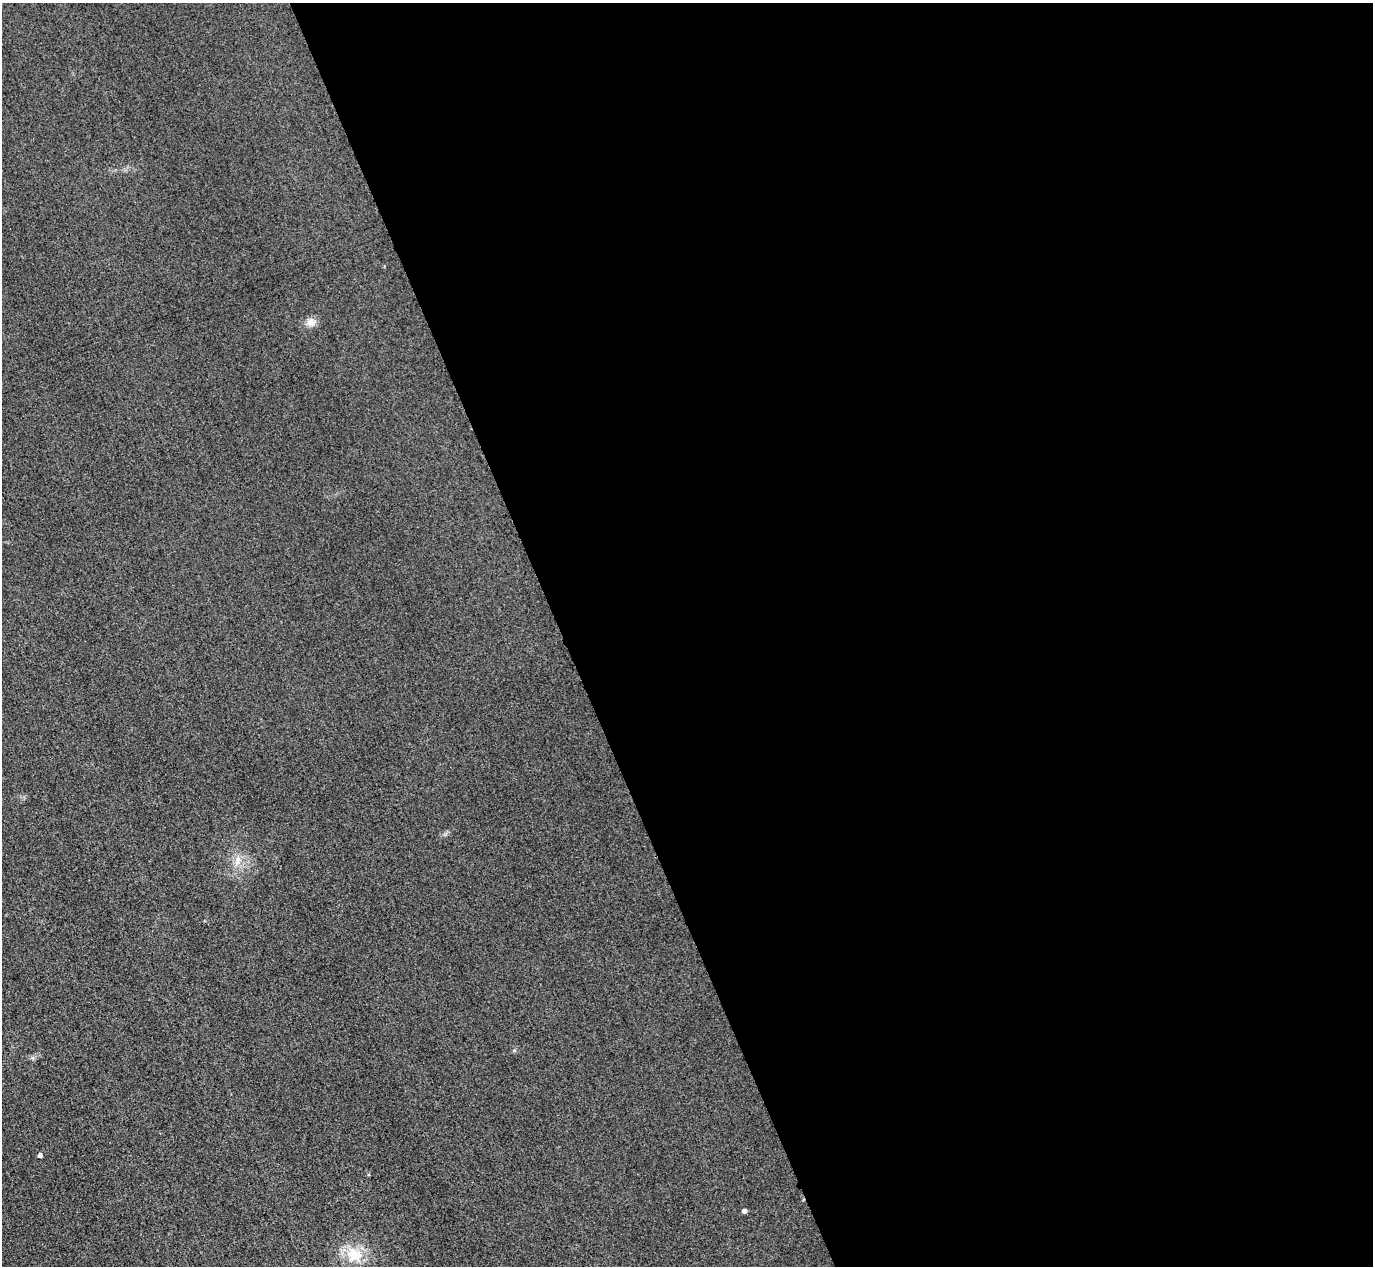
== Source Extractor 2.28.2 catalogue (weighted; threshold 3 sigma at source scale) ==
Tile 8 of 4 x 4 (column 4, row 2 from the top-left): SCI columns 4145-5515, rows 2833-4096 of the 5546 x 5533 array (HDU 1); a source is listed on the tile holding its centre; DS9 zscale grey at full resolution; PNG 1375 x 1268 px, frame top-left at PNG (2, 3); no overlay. Shown black and unused: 59% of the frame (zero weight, under 3 of 4 exposures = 3% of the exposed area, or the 3 px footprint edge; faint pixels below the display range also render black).
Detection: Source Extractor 2.28.2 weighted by HDU 2 'WHT'; one run over the whole footprint, this tile lists its part. Background 0.133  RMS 0.019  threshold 0.0842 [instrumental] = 3 sigma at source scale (4.5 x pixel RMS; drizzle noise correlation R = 1.50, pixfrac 1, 0.05/0.05 arcsec/px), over >= 5 px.
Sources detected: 5; all 5 listed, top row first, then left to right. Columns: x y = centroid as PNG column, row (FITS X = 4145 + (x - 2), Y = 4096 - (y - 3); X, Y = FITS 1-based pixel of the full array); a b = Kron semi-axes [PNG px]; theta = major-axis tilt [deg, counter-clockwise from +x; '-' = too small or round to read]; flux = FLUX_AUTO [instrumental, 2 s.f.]
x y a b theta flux
311 322 12 10 24 13
238 860 15 8 78 15
40 1155 4 4 - 6.3
744 1211 4 4 - 7
354 1255 23 18 -33 49